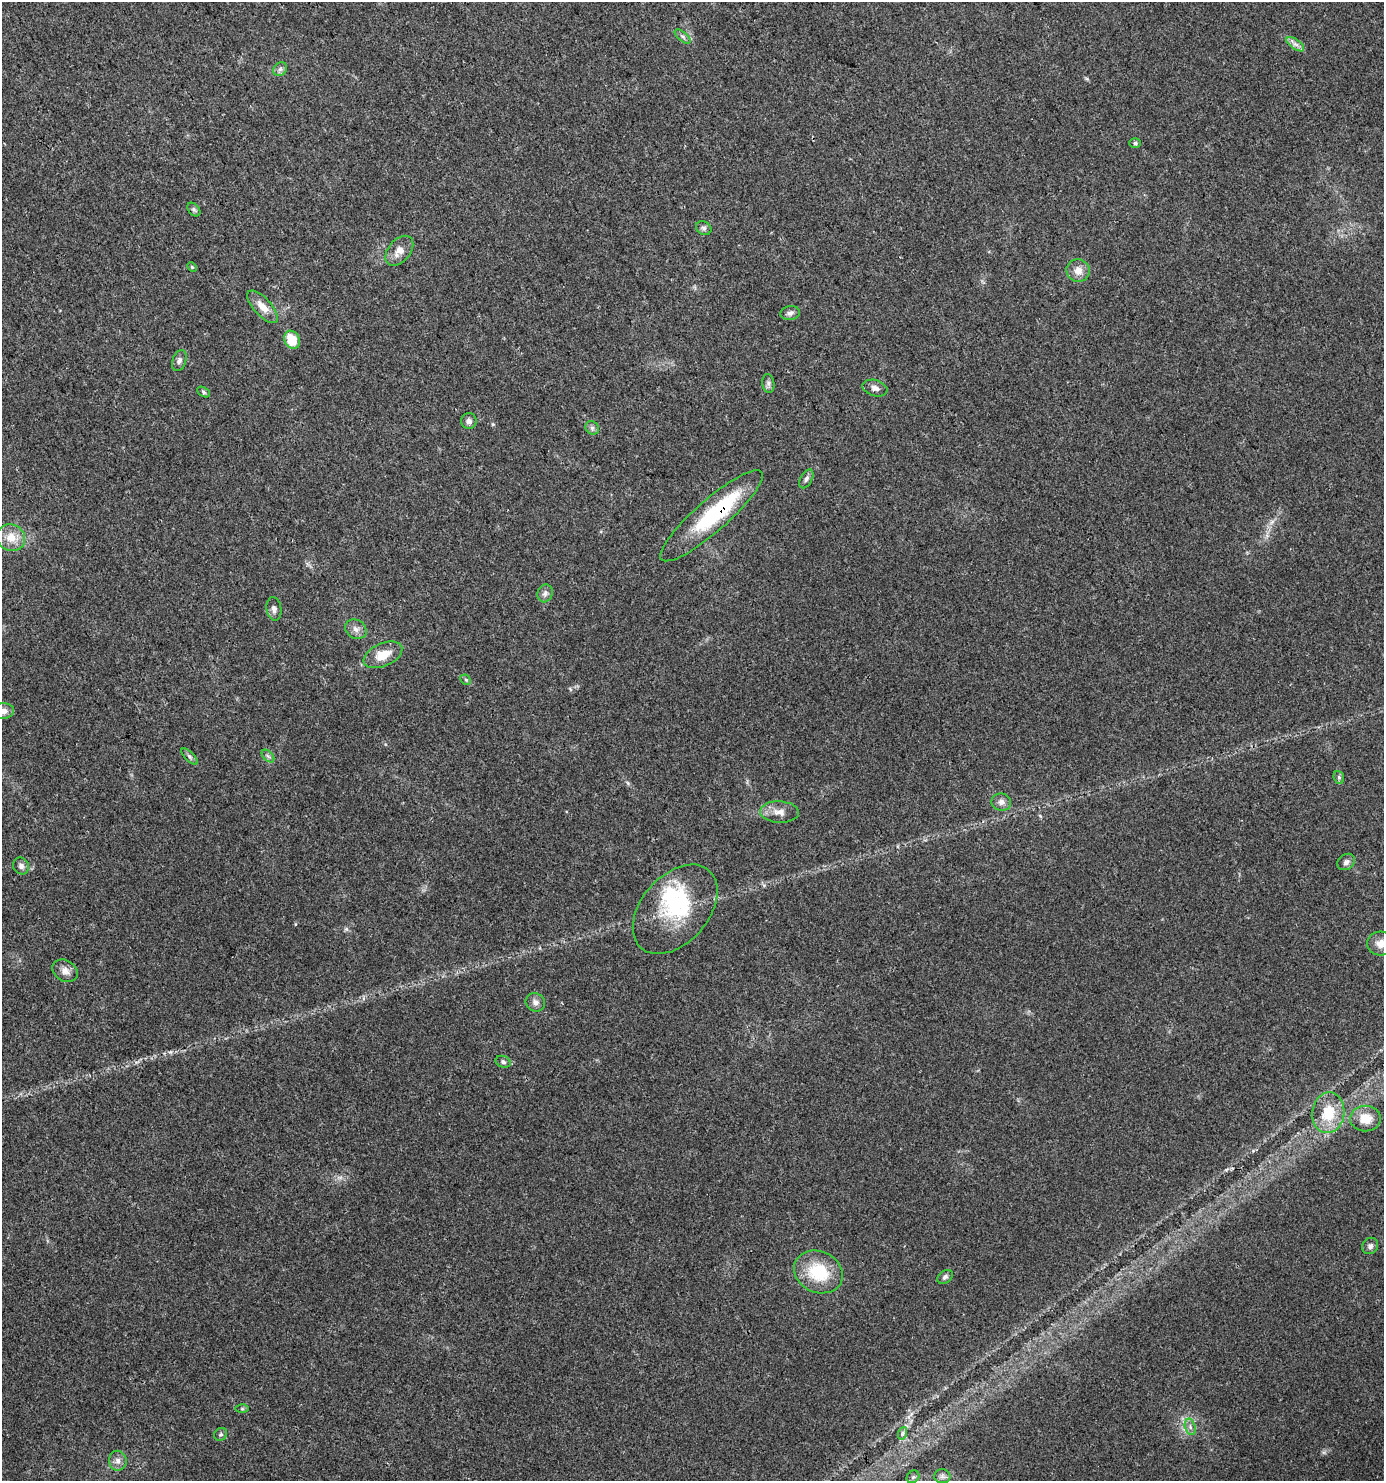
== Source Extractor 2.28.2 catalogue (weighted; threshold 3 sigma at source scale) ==
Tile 11 of 4 x 4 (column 3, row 3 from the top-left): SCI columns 2952-4333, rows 1479-2957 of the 5840 x 5920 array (HDU 1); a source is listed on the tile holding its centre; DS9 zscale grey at full resolution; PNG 1386 x 1483 px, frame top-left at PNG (2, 2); each listed source drawn as its Kron ellipse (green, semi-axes under 4 px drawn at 4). Shown black and unused: <1% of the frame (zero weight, under 3 of 4 exposures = <1% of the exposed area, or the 3 px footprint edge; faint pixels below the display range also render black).
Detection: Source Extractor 2.28.2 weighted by HDU 2 'WHT'; one run over the whole footprint, this tile lists its part. Background 0.0182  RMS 0.0038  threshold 0.0171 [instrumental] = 3 sigma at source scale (4.5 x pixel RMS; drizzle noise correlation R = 1.50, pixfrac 1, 0.0396/0.0396 arcsec/px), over >= 5 px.
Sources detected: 53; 2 inside a brighter object's white glare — neither listed nor drawn; the other 51 listed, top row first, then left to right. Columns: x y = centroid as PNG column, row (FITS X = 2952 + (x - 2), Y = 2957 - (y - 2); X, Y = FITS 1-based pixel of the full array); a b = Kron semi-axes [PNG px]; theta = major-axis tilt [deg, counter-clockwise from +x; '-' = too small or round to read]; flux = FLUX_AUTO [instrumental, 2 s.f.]
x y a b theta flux
683 36 9 4 -39 0.95
1295 44 10 5 -35 1.6
280 69 7 6 - 1.1
1135 143 6 5 - 0.66
194 209 8 5 -49 0.77
704 228 8 6 -31 1
399 251 17 11 50 4
192 267 5 3 - 0.42
1078 271 11 11 - 3.5
263 307 20 9 -48 4.6
790 313 10 7 10 1.5
292 340 9 7 -61 8.9
179 360 11 7 72 1.4
768 383 9 6 -84 1.2
875 388 13 8 -17 2.1
203 392 7 4 -29 0.68
469 421 8 7 - 1.5
592 428 7 6 - 0.99
806 479 10 6 61 1.2
712 516 66 16 41 33
11 538 14 13 - 6
545 593 9 7 72 1.5
274 609 12 7 -81 1.5
356 629 11 9 -33 2.3
383 655 20 11 24 7
466 680 6 4 -44 0.56
3 711 11 7 4 2.3
189 756 10 4 -45 0.92
268 756 7 4 -44 0.8
1339 777 6 5 - 0.76
1001 802 10 8 -18 2
779 812 19 11 -3 3.7
1346 862 9 7 38 1.6
21 866 9 7 -51 1.6
675 909 52 33 49 34
1381 944 13 12 - 4
65 971 13 10 -30 2.7
535 1002 10 9 - 1.9
503 1062 8 5 -22 0.97
1328 1113 20 16 82 12
1365 1118 15 13 -1 6.2
1370 1246 8 7 - 1.3
818 1272 25 20 -25 17
945 1277 8 6 37 1.1
242 1409 6 4 0 0.54
1190 1427 8 5 -75 1.3
903 1433 6 4 71 0.71
221 1434 7 6 - 0.74
118 1461 10 9 - 2
942 1476 8 7 - 1.3
913 1477 7 5 44 0.93
Overlapping masked pixels (flux is a lower limit): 1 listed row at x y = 712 516
Isophote crosses this tile's border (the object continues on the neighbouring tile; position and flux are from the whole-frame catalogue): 2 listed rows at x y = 3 711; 1381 944